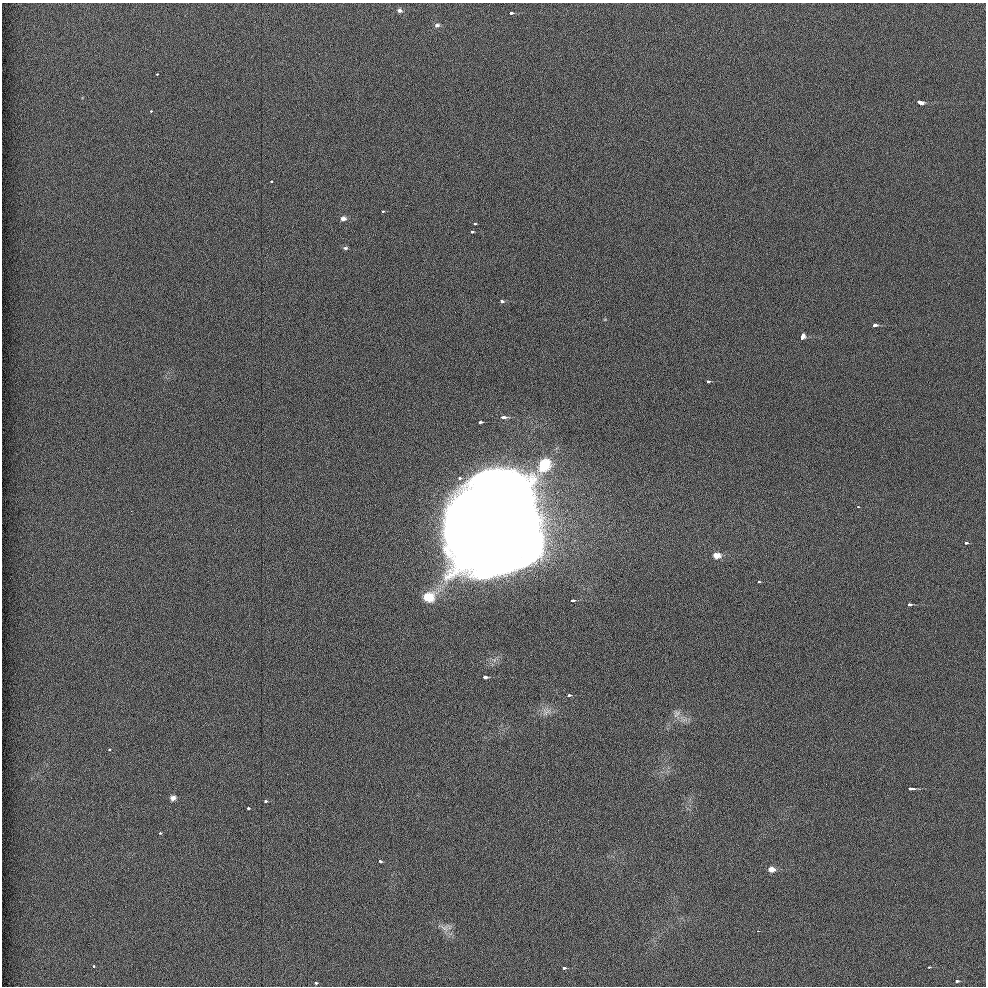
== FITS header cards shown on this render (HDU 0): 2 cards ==
NAXIS1  =                  984 / Axis length
NAXIS2  =                  984 / Axis length

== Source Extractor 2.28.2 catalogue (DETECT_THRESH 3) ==
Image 984 x 984 px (HDU 0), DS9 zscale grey, 1 PNG px = 1 image px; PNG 988 x 988 px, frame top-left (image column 1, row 984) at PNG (2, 3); no overlay
Background 3.84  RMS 3.2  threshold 9.68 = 3 sigma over >= 5 px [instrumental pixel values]
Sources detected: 48; all 48 listed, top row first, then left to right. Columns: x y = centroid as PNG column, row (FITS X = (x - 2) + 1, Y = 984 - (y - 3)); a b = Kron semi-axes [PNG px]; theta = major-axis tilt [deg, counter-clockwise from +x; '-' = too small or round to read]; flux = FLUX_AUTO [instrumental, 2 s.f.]
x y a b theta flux
400 10 7 6 - 6.3e+02
511 13 4 3 - 1.3e+03
437 25 7 6 - 6.1e+02
157 74 3 3 - 3.6e+02
920 102 5 3 - 3.0e+03
151 111 3 3 - 4.0e+02
271 181 3 2 - 4.3e+02
382 211 3 3 - 5.6e+02
343 218 7 6 - 9.2e+02
475 224 3 3 - 5.0e+02
472 231 3 3 - 7.0e+02
345 248 6 4 0 4.5e+02
502 301 4 3 - 1.1e+03
874 325 4 3 - 1.5e+03
802 337 5 4 - 2.1e+03
708 381 3 3 - 6.6e+02
504 417 4 3 - 2.1e+03
480 422 4 3 - 1.2e+03
544 465 17 13 53 8.3e+03
459 478 3 3 - 7.1e+02
503 488 42 34 1 3.3e+05
858 507 3 2 - 1.9e+02
493 533 67 54 -7 1.3e+06
966 543 3 2 - 5.3e+02
717 555 8 6 -2 2.0e+03
758 582 3 3 - 5.6e+02
429 597 13 11 0 4.2e+03
573 600 3 3 - 1.1e+03
909 605 4 3 - 1.0e+03
485 677 3 3 - 4.0e+03
569 695 3 3 - 7.7e+02
546 711 15 11 37 2.0e+03
676 713 13 10 60 1.7e+03
109 749 3 3 - 5.3e+02
910 788 6 3 -14 2.6e+03
173 798 6 6 - 1.3e+03
265 801 3 3 - 9.4e+02
248 808 3 3 - 9.0e+02
160 833 3 3 - 5.1e+02
380 862 3 3 - 9.1e+02
771 869 8 6 -2 1.5e+03
444 928 15 9 -21 1.6e+03
757 931 3 2 - 2.8e+02
94 966 3 3 - 6.0e+02
929 967 3 2 - 3.3e+02
564 968 3 3 - 1.6e+03
957 981 3 3 - 5.8e+02
315 983 3 3 - 9.2e+02